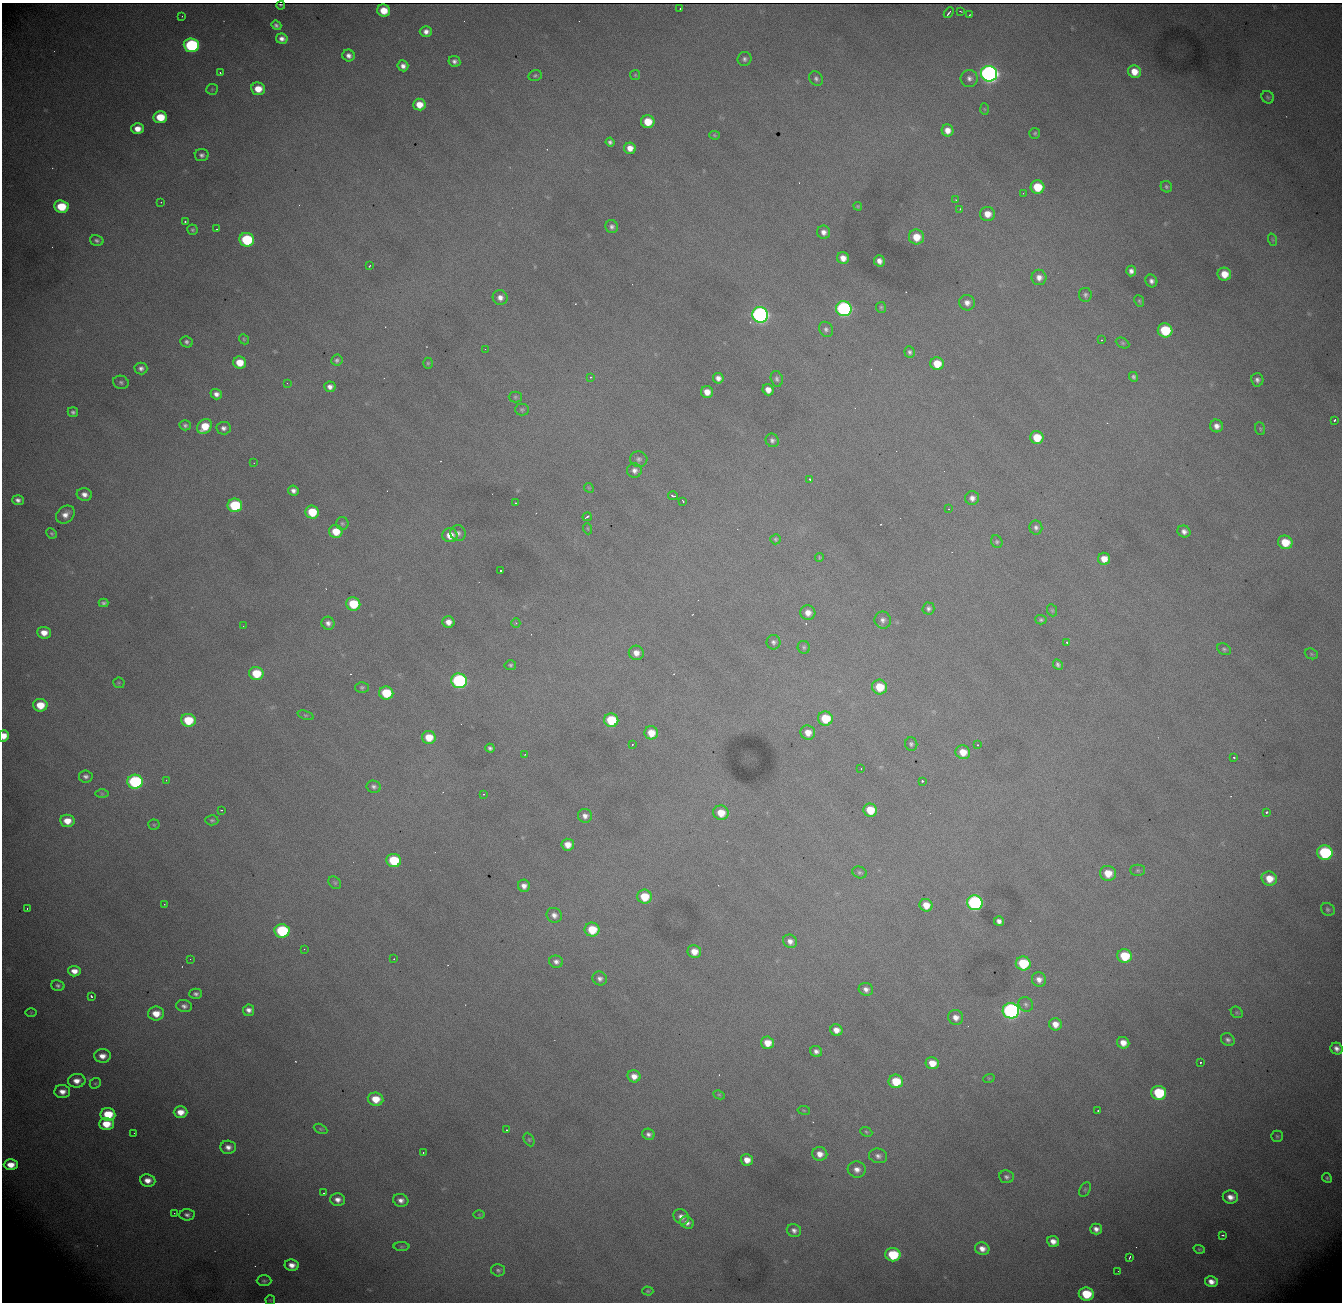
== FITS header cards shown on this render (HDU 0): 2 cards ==
NAXIS1  = 1340
NAXIS2  = 1300

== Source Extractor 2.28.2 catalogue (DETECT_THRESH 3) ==
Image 1340 x 1300 px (HDU 0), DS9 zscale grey, 1 PNG px = 1 image px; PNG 1344 x 1304 px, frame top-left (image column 1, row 1300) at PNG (2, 3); each listed source drawn as its Kron ellipse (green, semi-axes under 4 px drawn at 4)
Background 2120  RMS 25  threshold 74.2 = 3 sigma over >= 5 px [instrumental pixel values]
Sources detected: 302; all 302 listed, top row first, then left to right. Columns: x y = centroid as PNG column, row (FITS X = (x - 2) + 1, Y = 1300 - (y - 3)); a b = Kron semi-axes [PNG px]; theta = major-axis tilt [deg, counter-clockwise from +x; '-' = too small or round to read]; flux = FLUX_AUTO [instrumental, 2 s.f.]
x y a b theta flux
281 5 4 2 - 2.2e+03
680 9 2 2 - 1.1e+03
384 11 6 6 - 3.2e+04
960 11 3 2 - 1.2e+03
949 13 6 2 51 3.5e+03
969 15 3 2 - 1.5e+03
182 16 2 2 - 1.2e+03
276 25 5 4 - 4.8e+03
426 32 6 5 - 9.7e+03
282 39 6 5 - 9.0e+03
191 45 7 7 - 2.5e+05
349 56 6 6 - 8.0e+03
745 59 7 7 - 5.3e+03
454 61 6 5 - 6.4e+03
403 66 5 5 - 8.6e+03
1134 72 6 6 - 2.4e+04
220 73 3 2 - 2.7e+03
989 74 8 7 - 1.1e+06
635 75 5 5 - 2.2e+03
535 76 7 5 13 3.3e+03
969 78 8 8 - 8.5e+03
816 79 8 6 -60 5.1e+03
212 89 6 5 - 2.4e+03
258 89 7 6 - 2.9e+04
1268 97 7 6 - 3.3e+03
419 104 6 6 - 2.4e+04
984 109 6 4 -88 2.0e+03
160 117 7 6 - 4.5e+04
648 122 6 6 - 4.0e+04
137 129 6 5 - 1.7e+04
947 130 6 5 - 1.6e+04
1035 133 5 5 - 3.3e+03
714 135 5 4 - 2.3e+03
610 142 4 4 - 4.8e+03
630 148 6 6 - 1.7e+04
202 155 7 6 - 5.8e+03
1037 187 7 6 - 5.4e+04
1166 187 6 5 - 3.3e+03
1023 193 2 2 - 8.6e+02
956 200 3 2 - 1.3e+03
161 202 3 2 - 9.7e+02
858 206 4 3 - 2.1e+03
61 207 7 6 - 6.0e+04
960 209 3 3 - 1.4e+03
987 214 7 7 - 2.1e+04
185 221 3 2 - 6.0e+03
612 227 6 6 - 5.8e+03
217 229 3 2 - 2.5e+03
192 230 5 5 - 3.3e+03
824 232 6 6 - 9.5e+03
916 237 7 7 - 3.3e+04
97 240 7 5 -15 4.7e+03
247 240 7 6 - 1.3e+05
1273 240 6 4 -71 2.2e+03
843 258 6 5 - 1.5e+04
879 261 5 5 - 1.0e+04
369 266 3 2 - 2.0e+03
1131 271 5 5 - 7.9e+03
1224 274 7 6 - 2.7e+04
1039 277 8 7 - 1.1e+04
1151 281 6 6 - 6.8e+03
1085 295 7 6 - 4.5e+03
500 298 8 7 - 1.0e+04
1139 301 6 4 -65 2.6e+03
967 303 8 7 - 1.1e+04
881 307 5 5 - 2.8e+03
844 309 8 7 - 4.2e+05
760 315 8 7 - 7.3e+05
826 329 8 6 -56 5.4e+03
1165 330 7 7 - 8.9e+04
244 339 5 4 - 2.3e+03
1101 340 2 2 - 9.0e+02
187 342 6 5 - 5.0e+03
1123 343 7 5 -27 2.7e+03
485 349 3 2 - 1.7e+03
909 352 6 5 - 4.3e+03
337 360 6 5 - 4.4e+03
240 363 6 6 - 3.1e+04
428 363 5 4 - 2.5e+03
937 364 6 6 - 3.4e+04
141 368 6 6 - 6.3e+03
591 377 4 3 - 1.7e+03
1134 377 5 4 - 3.9e+03
718 378 5 5 - 8.8e+03
777 379 8 6 -77 4.5e+03
1257 380 7 6 - 6.0e+03
121 382 8 6 -19 4.4e+03
287 383 2 2 - 7.7e+02
330 387 5 5 - 8.4e+03
768 390 6 5 - 1.4e+04
707 392 6 6 - 1.8e+04
216 394 6 5 - 8.3e+03
515 397 6 5 - 2.8e+03
522 409 7 6 - 3.2e+03
73 412 5 5 - 4.3e+03
1334 420 3 3 - 5.1e+03
185 425 5 5 - 4.3e+03
205 426 8 6 53 4.0e+04
1216 426 6 6 - 1.0e+04
223 428 7 6 - 7.1e+03
1260 429 6 5 - 2.7e+03
1037 437 7 6 - 4.1e+04
772 440 7 6 - 5.2e+03
639 459 8 8 - 5.8e+03
254 463 3 2 - 1.5e+03
634 470 7 7 - 8.3e+03
809 479 3 3 - 1.6e+03
589 488 5 4 - 1.8e+03
293 490 5 5 - 7.6e+03
84 494 7 6 - 1.0e+04
673 496 5 3 - 3.4e+03
972 498 7 7 - 9.7e+03
18 500 6 5 - 6.6e+03
683 501 3 2 - 2.3e+03
515 503 3 2 - 1.4e+03
235 505 7 6 - 1.2e+05
949 509 2 2 - 1.1e+03
312 512 7 6 - 5.5e+04
65 514 10 8 39 1.3e+04
587 517 5 3 - 4.4e+03
342 523 6 6 - 3.1e+03
1036 528 7 6 - 5.7e+03
588 529 5 3 - 1.6e+03
336 531 7 6 - 3.2e+04
1184 531 6 6 - 8.4e+03
52 533 5 5 - 3.1e+03
458 533 8 7 - 7.0e+03
450 535 7 7 - 2.2e+04
775 539 5 5 - 2.8e+03
997 542 6 5 - 3.5e+03
1285 542 7 6 - 4.2e+04
819 557 4 4 - 2.1e+03
1104 559 6 6 - 2.0e+04
501 571 3 3 - 6.8e+03
104 603 5 4 - 3.9e+03
353 604 7 6 - 6.5e+04
928 609 6 6 - 5.4e+03
1052 610 6 4 -68 2.4e+03
808 613 7 7 - 1.4e+04
883 620 8 8 - 7.6e+03
1041 620 5 4 - 3.4e+03
448 622 6 5 - 1.4e+04
328 623 7 6 - 7.6e+03
516 623 5 4 - 2.1e+03
243 626 2 2 - 8.0e+02
44 633 7 6 - 1.8e+04
773 642 7 7 - 5.4e+03
1067 642 3 2 - 2.3e+03
804 647 6 6 - 3.5e+03
1224 649 7 5 -28 3.5e+03
636 653 7 7 - 1.3e+04
1311 654 7 5 -22 2.6e+03
510 665 6 5 - 3.5e+03
1058 665 6 4 -63 4.3e+03
256 673 7 6 - 5.5e+04
459 681 8 7 - 3.4e+05
119 683 5 5 - 2.3e+03
362 687 6 5 - 3.4e+03
880 687 7 7 - 4.3e+04
386 693 7 6 - 6.8e+04
40 705 7 6 - 3.6e+04
305 715 8 4 -20 2.7e+03
825 718 7 7 - 5.8e+04
188 720 7 6 - 6.2e+04
611 720 7 6 - 7.7e+04
651 733 7 6 - 2.7e+04
808 733 7 7 - 1.8e+04
4 736 6 5 - 1.8e+04
429 737 7 6 - 3.3e+04
911 744 7 6 - 3.9e+03
632 745 2 2 - 1.1e+03
977 745 3 2 - 2.3e+03
490 748 4 4 - 4.4e+03
963 752 7 7 - 2.7e+04
525 754 3 2 - 1.1e+03
1234 757 3 2 - 2.2e+03
861 768 2 2 - 8.8e+02
86 776 7 6 - 5.5e+03
166 780 3 2 - 2.5e+03
922 781 3 3 - 3.7e+03
135 782 8 7 - 2.5e+05
374 787 7 6 - 5.4e+03
102 794 6 4 -1 2.7e+03
483 794 3 2 - 1.1e+03
221 810 3 2 - 1.6e+03
870 810 7 6 - 4.2e+04
1267 812 3 3 - 8.3e+03
721 813 8 7 - 3.0e+04
585 816 7 7 - 8.8e+03
212 820 6 5 - 3.1e+03
67 821 7 6 - 2.4e+04
154 825 5 5 - 2.3e+03
568 845 6 6 - 1.8e+04
1325 853 8 7 - 1.8e+05
394 860 7 6 - 8.6e+04
1138 870 7 5 0 3.2e+03
860 872 7 5 -23 3.6e+03
1108 873 8 7 - 3.0e+04
1269 879 8 7 - 2.8e+04
335 883 7 5 -44 3.5e+03
524 886 6 6 - 9.8e+03
644 897 7 7 - 4.5e+04
975 903 8 7 - 4.2e+05
164 904 3 2 - 1.0e+03
926 905 6 6 - 2.2e+04
27 909 3 2 - 1.7e+03
1328 909 7 6 - 4.1e+03
554 915 8 7 - 9.5e+03
999 921 5 5 - 8.0e+03
592 930 7 7 - 5.1e+04
282 931 7 6 - 1.4e+05
790 941 7 6 - 9.5e+03
304 949 3 2 - 1.8e+03
694 951 7 6 - 2.0e+04
1125 956 7 7 - 6.4e+04
190 959 2 2 - 1.0e+03
394 959 2 2 - 9.2e+02
556 962 7 6 - 7.2e+03
1023 963 7 7 - 8.5e+04
74 971 6 5 - 1.4e+04
600 978 7 6 - 6.6e+03
1039 979 7 7 - 1.0e+04
58 985 7 5 -15 4.3e+03
866 989 7 6 - 8.0e+03
196 994 6 5 - 4.9e+03
91 996 3 3 - 3.2e+03
1026 1004 8 7 - 5.0e+03
184 1006 8 6 -13 6.8e+03
249 1010 6 5 - 8.7e+03
1011 1011 8 7 - 6.1e+05
31 1012 5 3 - 1.4e+03
1237 1012 6 5 - 2.8e+03
156 1014 8 7 - 2.5e+04
956 1017 7 7 - 1.2e+04
1055 1024 6 6 - 1.6e+04
836 1030 6 5 - 1.5e+04
1228 1040 7 6 - 5.5e+03
767 1043 6 6 - 2.3e+04
1123 1043 6 5 - 1.7e+04
1337 1049 6 5 - 8.4e+03
816 1051 6 5 - 7.1e+03
102 1056 8 6 -1 1.5e+04
1200 1062 2 2 - 1.5e+03
932 1063 6 6 - 2.5e+04
634 1076 6 6 - 1.4e+04
989 1078 6 3 18 1.7e+03
77 1081 9 7 5 1.5e+04
896 1081 7 7 - 5.1e+04
95 1083 6 5 - 2.5e+03
62 1092 8 6 -1 1.3e+04
1159 1093 7 7 - 1.1e+05
719 1095 6 4 -27 2.3e+03
376 1099 8 6 -8 3.1e+04
804 1110 6 3 -9 1.5e+03
1098 1111 3 2 - 2.2e+03
180 1112 7 5 0 2.0e+04
108 1114 7 6 - 5.9e+04
106 1124 7 6 - 3.5e+04
320 1129 7 4 -27 2.6e+03
506 1130 3 2 - 1.7e+03
866 1132 6 4 -24 2.6e+03
134 1133 2 2 - 3.3e+03
648 1134 6 5 - 6.1e+03
1277 1136 5 5 - 2.8e+03
529 1140 7 5 -63 3.0e+03
228 1147 8 6 -3 1.0e+04
423 1153 3 2 - 3.8e+03
820 1154 7 7 - 1.5e+04
878 1156 9 7 -14 7.7e+03
747 1160 6 5 - 1.7e+04
11 1165 7 5 0 2.2e+04
857 1169 9 8 - 1.2e+04
1006 1177 7 6 - 5.4e+03
1327 1178 5 4 - 2.8e+03
148 1180 8 6 -6 1.5e+04
1085 1189 8 5 63 3.1e+03
324 1193 3 2 - 2.0e+03
1230 1197 8 6 -13 1.4e+04
338 1199 7 6 - 1.0e+04
401 1200 8 6 -15 8.7e+03
174 1213 2 2 - 8.8e+02
187 1215 7 5 -3 6.3e+03
479 1215 6 4 -1 1.8e+03
681 1217 8 7 - 1.2e+04
687 1223 7 5 -28 8.3e+03
1096 1229 6 5 - 9.6e+03
794 1230 7 6 - 7.8e+03
1223 1235 3 3 - 3.0e+03
1053 1241 6 5 - 1.3e+04
401 1247 8 4 0 2.5e+03
982 1249 7 6 - 1.3e+04
1199 1249 6 4 -18 2.2e+03
893 1255 7 6 - 8.7e+04
1130 1257 3 2 - 3.1e+03
292 1265 7 5 -9 1.4e+04
498 1270 7 6 - 4.1e+03
1118 1271 2 2 - 7.2e+02
264 1281 7 5 -1 3.5e+03
1211 1282 6 5 - 1.4e+04
648 1291 5 4 - 2.4e+03
1086 1294 7 6 - 6.6e+04
270 1300 5 4 - 1.9e+03
At the frame edge (FLAGS 8, measured only in part): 1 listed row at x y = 4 736